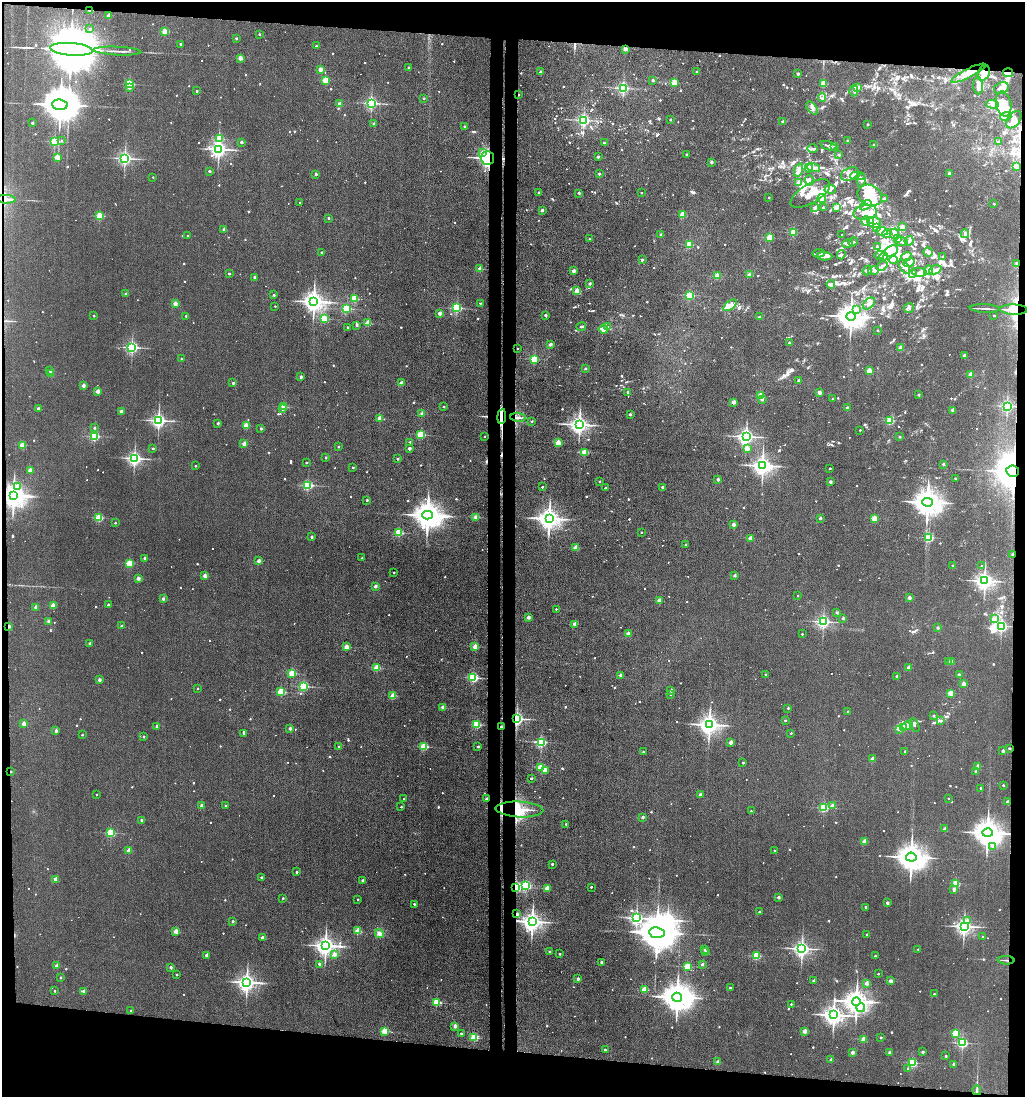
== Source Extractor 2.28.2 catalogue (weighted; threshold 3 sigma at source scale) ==
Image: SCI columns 220-4308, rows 6-4384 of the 4470 x 4389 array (HDU 1 of 3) = the unmasked area's bounding box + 8 px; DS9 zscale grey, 4 x 4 block average (1 PNG px = mean of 4 x 4 image px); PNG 1027 x 1099 px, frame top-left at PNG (2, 2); each listed source drawn as its Kron ellipse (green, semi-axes under 4 px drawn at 4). Shown black and unused: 11% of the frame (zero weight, under 3 of 4 exposures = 5% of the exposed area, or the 3 px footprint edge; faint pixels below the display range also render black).
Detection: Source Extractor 2.28.2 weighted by HDU 2 'WHT'. Background 0.063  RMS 0.0065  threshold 0.0292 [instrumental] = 3 sigma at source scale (4.5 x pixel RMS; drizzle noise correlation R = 1.50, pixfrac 1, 0.05/0.05 arcsec/px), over >= 5 px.
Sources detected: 1347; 8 too faint to see at this stretch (4 x 4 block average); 11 inside a brighter object's white glare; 5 cosmic-ray / hot-pixel residue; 2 long thin detections or spike segments (spike, bleed or trail) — neither listed nor drawn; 36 coinciding with a brighter row at this scale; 87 inside a brighter listed object's ellipse — not listed separately; of the other 1198, all 500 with FLUX_AUTO >= 6.85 (the completeness limit of this list) listed and drawn (698 fainter detections not listed), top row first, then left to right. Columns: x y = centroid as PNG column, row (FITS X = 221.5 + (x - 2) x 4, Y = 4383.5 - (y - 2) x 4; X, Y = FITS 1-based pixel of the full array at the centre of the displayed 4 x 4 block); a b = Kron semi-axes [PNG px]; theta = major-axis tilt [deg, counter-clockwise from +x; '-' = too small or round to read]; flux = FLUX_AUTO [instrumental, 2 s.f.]
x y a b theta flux
90 11 2 2 - 33
108 16 2 2 - 58
90 29 2 2 - 9.5
165 32 2 2 - 140
259 34 2 2 - 10
236 38 2 2 - 13
180 44 2 2 - 13
316 46 2 2 - 10
71 49 21 6 -5 60000
625 49 2 2 - 62
117 51 24 2 -2 19
240 58 2 2 - 71
409 68 2 2 - 21
320 69 2 2 - 61
541 71 2 2 - 24
697 72 2 2 - 20
968 73 19 4 26 59
984 73 8 5 65 40
1008 73 5 2 - 29
798 74 2 2 - 26
325 80 2 2 - 140
653 80 2 2 - 27
674 83 2 2 - 170
823 83 2 2 - 160
129 84 2 2 - 280
978 86 8 5 -86 31
129 87 2 2 - 20
857 87 2 2 - 44
623 88 2 2 - 670
1001 88 8 5 24 22
197 91 2 2 - 13
854 91 6 2 87 7.6
518 95 2 2 - 9.1
423 98 2 2 - 9.6
822 98 4 3 - 7.2
371 103 2 2 - 840
340 104 2 2 - 56
992 104 6 3 -3 15
1004 104 12 7 -79 64
60 105 8 5 -5 15000
812 108 7 4 -49 19
1006 117 6 4 18 17
584 120 2 2 - 880
670 120 2 2 - 12
1014 120 10 6 53 31
783 122 2 2 - 34
32 123 2 2 - 19
374 124 2 2 - 16
868 124 2 2 - 10
464 126 2 2 - 8.5
219 139 2 2 - 200
55 141 2 2 - 390
61 141 2 2 - 7.2
847 141 2 2 - 16
241 142 2 2 - 19
999 142 2 2 - 23
604 143 2 2 - 7.6
874 145 2 2 - 17
828 146 8 2 -18 8.6
834 146 2 2 - 10
219 149 3 2 - 1700
812 149 5 3 - 8.9
482 152 2 2 - 27
839 154 2 2 - 16
687 155 2 2 - 20
57 157 2 2 - 110
598 157 2 2 - 22
125 158 2 2 - 1100
487 158 7 6 - 230
711 162 2 2 - 26
1016 166 2 2 - 87
814 167 6 2 -16 8.7
809 168 4 3 - 8.9
799 170 7 4 72 15
209 171 2 2 - 18
949 173 2 2 - 36
316 174 2 2 - 18
599 174 2 2 - 15
850 174 9 6 24 31
857 176 7 4 1 16
153 177 2 2 - 7.7
809 180 5 2 - 7.3
861 180 6 4 82 12
799 183 2 2 - 130
830 189 5 3 - 11
539 192 2 2 - 11
579 193 2 2 - 19
641 193 2 2 - 7.9
810 193 22 9 31 81
870 195 13 10 -26 88
769 198 2 2 - 8.8
822 198 4 3 - 11
6 199 10 2 -2 14
884 199 2 2 - 37
300 203 2 2 - 9.1
994 204 2 2 - 9
865 205 6 2 34 7.4
815 207 3 3 - 8.2
836 207 4 2 - 7.7
823 208 2 2 - 23
542 210 2 2 - 31
865 212 12 7 8 51
683 215 2 2 - 130
99 216 2 2 - 200
328 218 2 2 - 13
866 221 4 3 - 10
871 221 3 2 - 32
875 222 6 5 - 21
902 227 2 2 - 54
876 228 2 2 - 7
224 229 2 2 - 40
882 231 6 3 -6 14
793 232 2 2 - 190
887 234 4 2 - 14
894 234 5 3 - 20
965 234 4 3 - 7.7
661 235 2 2 - 40
842 235 2 2 - 7.4
188 236 2 2 - 8.1
770 238 2 2 - 210
590 239 2 2 - 24
898 239 2 2 - 9.9
902 241 6 2 -6 21
909 241 5 2 - 8.9
853 242 5 2 - 9.5
848 244 5 3 - 9.8
689 245 2 2 - 200
877 246 2 2 - 8.8
891 251 7 5 30 150
928 252 5 4 - 11
321 253 2 2 - 13
819 253 6 3 6 10
841 255 5 2 - 7
879 255 5 3 - 12
825 256 7 3 -2 20
884 256 4 3 - 18
906 257 5 2 - 7.4
943 257 2 2 - 25
642 260 2 2 - 18
893 260 4 3 - 8.7
909 263 6 3 21 11
1017 263 2 2 - 28
882 266 6 4 38 13
904 267 8 3 -57 8.5
480 269 2 2 - 72
867 270 5 3 - 9.2
928 270 5 2 - 8
935 270 6 2 24 11
574 271 2 2 - 47
874 271 5 2 - 7.5
919 272 8 4 -7 19
229 273 2 2 - 13
912 273 4 2 - 6.9
749 275 2 2 - 68
717 276 2 2 - 130
255 277 2 2 - 25
590 284 2 2 - 25
831 284 4 4 - 9.5
577 291 2 2 - 99
126 294 2 2 - 24
274 295 2 2 - 14
689 295 2 2 - 400
354 299 2 2 - 200
314 301 3 3 - 2800
480 303 2 2 - 7.3
175 304 2 2 - 66
869 304 7 4 41 18
730 305 8 4 36 35
275 306 2 2 - 8
457 308 2 2 - 460
909 308 5 4 - 9.1
985 308 15 2 -2 10
346 309 2 2 - 310
856 309 2 2 - 19
1014 310 13 5 -2 82
440 313 2 2 - 51
545 315 2 2 - 21
94 316 2 2 - 12
186 316 2 2 - 9.1
851 316 5 4 - 5900
994 316 2 2 - 10
759 317 2 2 - 17
324 319 2 2 - 230
368 323 2 2 - 100
356 325 2 2 - 18
347 327 2 2 - 8.5
581 327 5 2 - 10
607 327 2 2 - 8.9
603 329 4 3 - 26
878 330 2 2 - 8.4
789 343 2 2 - 16
550 344 2 2 - 31
132 347 2 2 - 850
518 348 2 2 - 7.9
900 348 2 2 - 82
964 356 2 2 - 38
181 359 2 2 - 12
534 359 2 2 - 310
585 368 2 2 - 19
49 370 2 2 - 12
869 371 2 2 - 130
50 374 2 2 - 76
970 375 2 2 - 95
301 377 2 2 - 32
799 380 2 2 - 27
233 383 2 2 - 21
401 383 2 2 - 55
83 385 2 2 - 41
98 391 2 2 - 64
628 392 2 2 - 14
819 392 2 2 - 51
919 395 2 2 - 18
760 396 2 2 - 190
833 398 2 2 - 7.5
762 400 2 2 - 10
733 402 2 2 - 65
1007 406 2 2 - 810
284 407 2 2 - 130
443 407 2 2 - 9.4
847 408 2 2 - 19
38 409 2 2 - 37
282 409 2 2 - 7.8
953 410 2 2 - 62
121 411 2 2 - 34
422 414 2 2 - 37
630 414 2 2 - 22
502 416 8 2 85 270
379 418 2 2 - 65
518 418 8 2 -4 11
159 420 2 2 - 1300
890 420 2 2 - 260
532 421 2 2 - 8.8
218 423 2 2 - 16
579 425 3 3 - 2300
246 426 2 2 - 130
94 428 2 2 - 8.1
261 429 2 2 - 18
860 430 2 2 - 8.6
420 435 2 2 - 260
94 436 2 2 - 460
484 436 2 2 - 7.1
746 436 2 2 - 1600
900 437 2 2 - 14
410 442 2 2 - 23
558 443 2 2 - 160
244 444 2 2 - 65
23 445 2 2 - 150
338 447 2 2 - 7.8
409 448 2 2 - 36
747 448 2 2 - 58
153 449 2 2 - 14
585 452 2 2 - 190
326 457 2 2 - 11
134 458 2 2 - 1200
397 459 2 2 - 13
306 463 2 2 - 7
943 464 2 2 - 15
195 466 2 2 - 10
763 466 3 3 - 2500
353 468 2 2 - 8.1
830 468 2 2 - 11
30 470 2 2 - 69
1013 471 6 5 - 12000
955 478 2 2 - 8.3
718 479 2 2 - 35
599 481 2 2 - 9
830 482 2 2 - 29
307 485 2 2 - 540
18 486 2 2 - 28
542 487 2 2 - 11
662 487 2 2 - 25
605 488 2 2 - 11
13 496 4 3 - 4200
367 500 2 2 - 13
927 502 5 4 - 6400
427 515 5 4 - 7200
476 517 2 2 - 52
99 518 2 2 - 260
820 518 2 2 - 21
874 518 2 2 - 160
549 519 4 3 - 3600
115 523 2 2 - 7
733 524 2 2 - 47
399 532 2 2 - 250
641 532 2 2 - 8.2
311 537 2 2 - 15
929 537 2 2 - 390
751 538 2 2 - 88
686 545 2 2 - 14
576 548 2 2 - 83
1013 554 2 2 - 34
144 558 2 2 - 20
362 558 2 2 - 12
258 561 2 2 - 42
129 563 2 2 - 180
953 566 2 2 - 24
981 566 2 2 - 10
394 573 2 2 - 7.7
735 575 2 2 - 22
205 576 2 2 - 65
138 578 2 2 - 44
985 581 3 2 - 2000
375 586 2 2 - 36
798 596 2 2 - 8.2
909 598 2 2 - 44
163 599 2 2 - 28
659 600 2 2 - 66
53 605 2 2 - 85
108 605 2 2 - 12
36 607 2 2 - 47
556 609 2 2 - 7.4
837 612 2 2 - 20
528 617 2 2 - 48
843 618 2 2 - 20
994 619 2 2 - 70
49 621 2 2 - 43
823 622 2 2 - 900
575 624 2 2 - 50
9 626 2 2 - 33
122 626 2 2 - 25
1001 626 4 2 - 760
938 628 2 2 - 24
628 634 2 2 - 53
802 634 2 2 - 8.4
90 643 2 2 - 20
475 646 2 2 - 110
346 647 2 2 - 78
948 662 2 2 - 30
952 662 2 2 - 39
377 668 2 2 - 170
909 668 2 2 - 46
292 673 2 2 - 210
766 674 2 2 - 8.3
620 675 2 2 - 28
959 675 2 2 - 30
897 676 2 2 - 22
473 678 2 2 - 430
99 680 2 2 - 31
964 684 2 2 - 73
303 686 2 2 - 460
197 689 2 2 - 8.9
671 690 2 2 - 32
281 692 2 2 - 260
951 693 2 2 - 140
671 694 2 2 - 10
393 696 2 2 - 110
443 707 2 2 - 56
788 708 2 2 - 14
848 712 2 2 - 13
933 716 2 2 - 17
517 719 2 2 - 1200
785 720 2 2 - 11
940 721 3 2 - 6.9
24 724 2 2 - 73
477 724 2 2 - 240
709 725 3 3 - 2900
907 725 6 2 18 68
915 725 7 3 -62 13
157 726 2 2 - 28
501 727 2 2 - 9.9
903 727 3 2 - 80
290 729 2 2 - 32
900 729 3 2 - 28
56 731 2 2 - 33
791 733 2 2 - 9.1
244 734 2 2 - 12
82 735 2 2 - 7.6
143 737 2 2 - 12
541 742 2 2 - 500
731 742 2 2 - 43
424 746 2 2 - 250
478 746 2 2 - 12
338 747 2 2 - 15
1009 748 2 2 - 14
905 751 2 2 - 12
1003 751 2 2 - 29
643 752 2 2 - 7.5
872 759 2 2 - 55
743 763 2 2 - 16
978 766 2 2 - 52
541 767 2 2 - 210
545 770 2 2 - 75
11 771 2 2 - 7.9
976 771 2 2 - 34
531 778 2 2 - 9.2
1003 785 2 2 - 10
980 788 2 2 - 9.6
700 794 2 2 - 37
97 795 2 2 - 6.8
404 799 2 2 - 9.8
486 799 2 2 - 16
948 799 2 2 - 8.1
1007 802 2 2 - 36
225 805 2 2 - 7.5
202 806 2 2 - 44
832 806 2 2 - 52
401 807 2 2 - 7.2
824 808 2 2 - 310
519 809 24 8 -3 93
751 811 2 2 - 8.9
643 817 2 2 - 26
141 820 2 2 - 22
566 824 2 2 - 7.5
945 829 2 2 - 29
111 833 2 2 - 320
988 833 5 4 - 6300
865 841 2 2 - 76
993 846 2 2 - 14
129 850 2 2 - 63
775 851 2 2 - 8.2
911 857 5 4 - 6800
552 864 2 2 - 14
297 872 2 2 - 16
261 877 2 2 - 13
55 879 2 2 - 35
362 880 2 2 - 20
956 883 2 2 - 220
526 885 2 2 - 460
516 887 2 2 - 640
591 887 2 2 - 13
547 888 2 2 - 65
954 889 2 2 - 21
779 897 2 2 - 29
283 898 2 2 - 9.3
358 899 2 2 - 7.4
887 903 2 2 - 24
414 904 2 2 - 12
866 907 2 2 - 14
759 912 2 2 - 15
517 914 2 2 - 39
637 918 2 2 - 1100
232 921 2 2 - 21
967 921 2 2 - 41
532 922 3 3 - 2900
964 926 3 2 - 1800
176 931 2 2 - 100
357 931 2 2 - 140
657 933 8 5 -7 17000
379 934 4 4 - 15
867 934 2 2 - 13
983 937 2 2 - 9.7
262 938 2 2 - 60
325 946 3 3 - 2700
802 949 3 2 - 1700
918 949 2 2 - 7.8
704 950 2 2 - 10
549 952 2 2 - 8
706 952 2 2 - 14
560 954 2 2 - 10
206 955 2 2 - 23
334 955 2 2 - 37
756 956 2 2 - 270
875 956 2 2 - 8.5
1006 960 8 2 -2 8.1
601 962 2 2 - 27
319 964 2 2 - 23
702 964 2 2 - 15
56 966 2 2 - 25
171 967 2 2 - 22
687 967 2 2 - 210
878 974 2 2 - 7.8
176 975 2 2 - 7.9
60 978 2 2 - 9.5
578 979 2 2 - 29
814 981 2 2 - 30
891 981 2 2 - 52
247 982 3 3 - 2300
866 983 2 2 - 44
730 988 2 2 - 8.8
644 989 2 2 - 140
54 991 2 2 - 6.9
84 991 2 2 - 30
934 994 2 2 - 8
677 997 5 4 - 7400
856 1001 4 4 - 4600
436 1002 2 2 - 240
791 1004 2 2 - 9.3
861 1008 4 2 - 9.1
130 1011 2 2 - 7.1
834 1015 3 3 - 2900
455 1026 2 2 - 46
384 1031 2 2 - 190
805 1031 2 2 - 71
955 1033 2 2 - 220
461 1034 2 2 - 11
881 1037 2 2 - 15
474 1038 2 2 - 150
863 1039 2 2 - 110
962 1043 2 2 - 540
605 1050 2 2 - 8.3
852 1052 2 2 - 40
923 1052 2 2 - 21
890 1053 2 2 - 38
946 1056 2 2 - 11
831 1060 2 2 - 17
718 1062 2 2 - 45
912 1063 2 2 - 370
954 1064 2 2 - 36
908 1068 2 2 - 10
977 1090 5 2 - 8.5
Overlapping masked pixels (flux is a lower limit): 21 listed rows (the first 20) at x y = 90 11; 968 73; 984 73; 1008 73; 518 95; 487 158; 6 199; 1014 310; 502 416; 1013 471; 13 496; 1013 554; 9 626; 517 719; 501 727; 11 771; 486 799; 519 809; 516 887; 517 914
Diffuse or blended objects may show on this block-average render without a row.